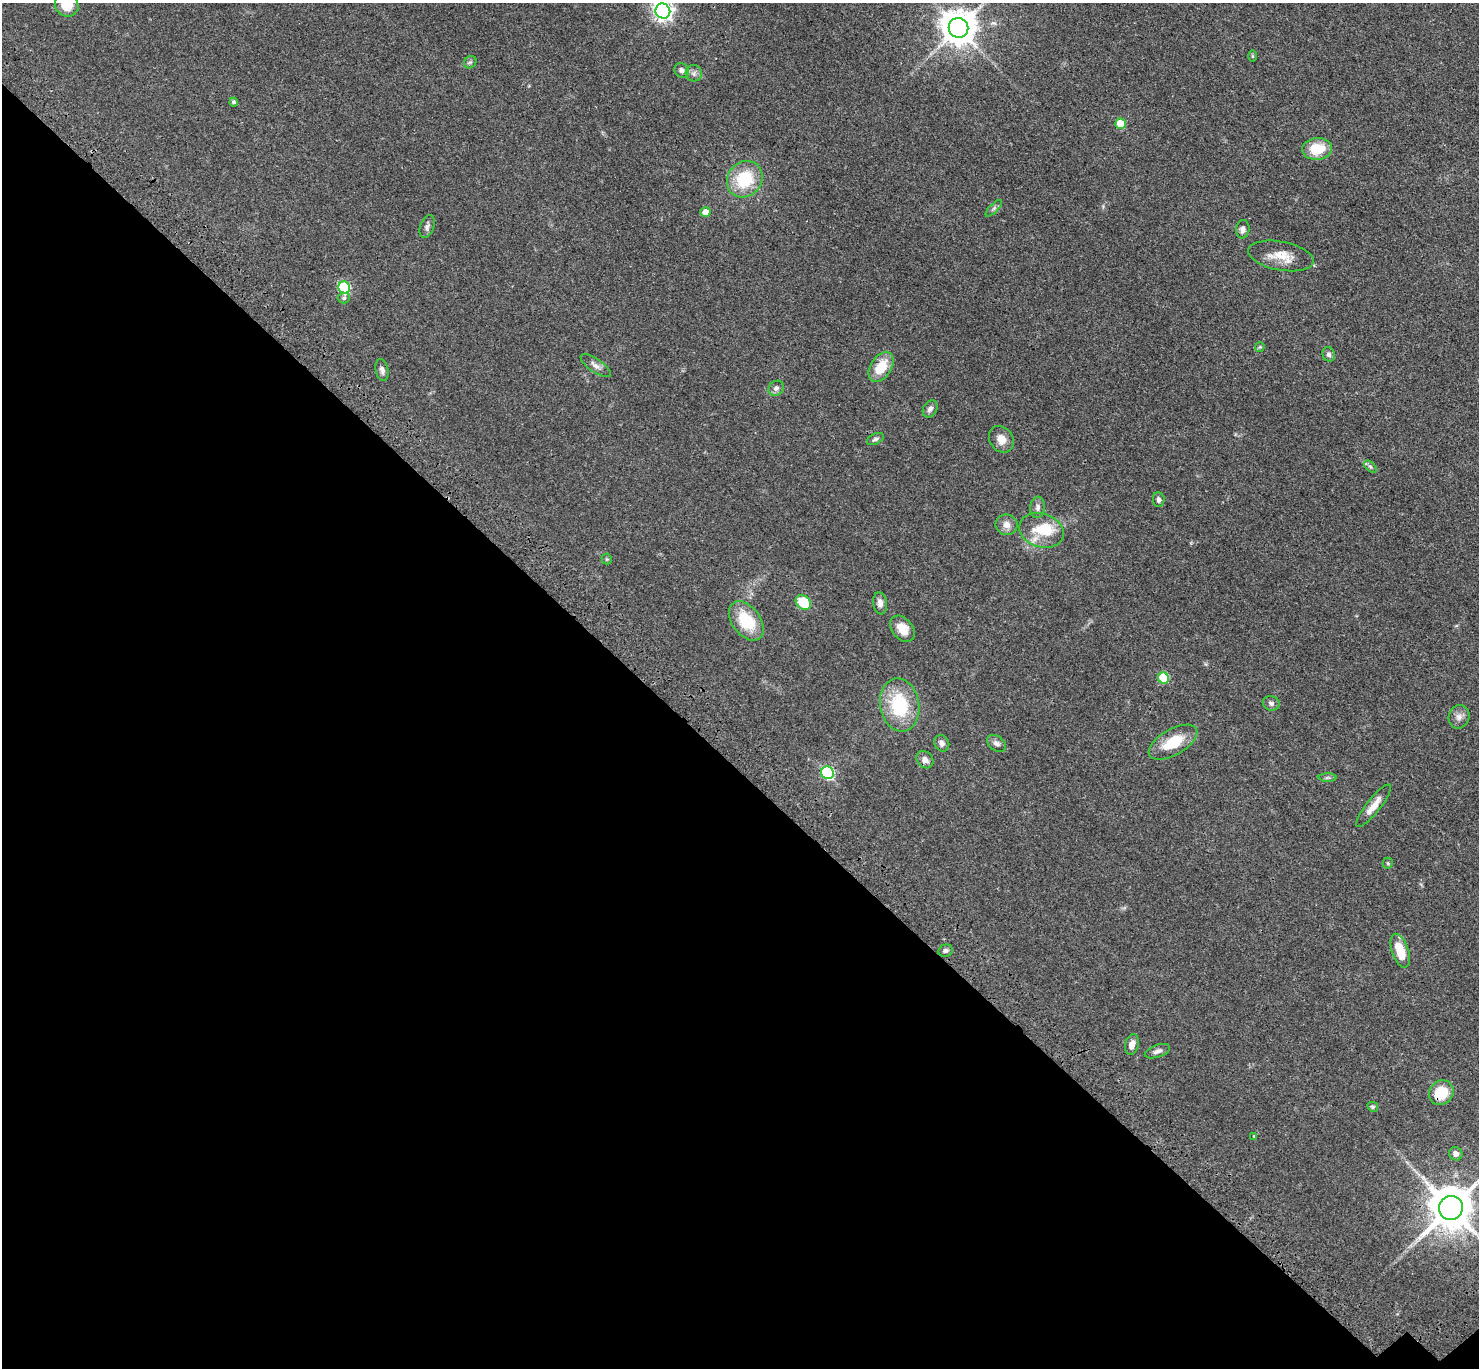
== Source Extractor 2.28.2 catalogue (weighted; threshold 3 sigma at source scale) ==
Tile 14 of 4 x 4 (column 2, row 4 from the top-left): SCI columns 1579-3055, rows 395-1760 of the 6111 x 6111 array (HDU 1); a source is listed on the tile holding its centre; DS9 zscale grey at full resolution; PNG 1481 x 1370 px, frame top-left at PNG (2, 3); each listed source drawn as its Kron ellipse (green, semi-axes under 4 px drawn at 4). Shown black and unused: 44% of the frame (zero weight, under 3 of 4 exposures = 6% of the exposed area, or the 3 px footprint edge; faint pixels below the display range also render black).
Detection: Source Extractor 2.28.2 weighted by HDU 2 'WHT'; one run over the whole footprint, this tile lists its part. Background 0.0395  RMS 0.0055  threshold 0.0245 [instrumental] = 3 sigma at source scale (4.5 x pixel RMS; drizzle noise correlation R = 1.50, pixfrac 1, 0.05/0.05 arcsec/px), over >= 5 px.
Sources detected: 61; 1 inside a brighter object's white glare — neither listed nor drawn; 2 inside a brighter listed object's ellipse — not listed separately; the other 58 listed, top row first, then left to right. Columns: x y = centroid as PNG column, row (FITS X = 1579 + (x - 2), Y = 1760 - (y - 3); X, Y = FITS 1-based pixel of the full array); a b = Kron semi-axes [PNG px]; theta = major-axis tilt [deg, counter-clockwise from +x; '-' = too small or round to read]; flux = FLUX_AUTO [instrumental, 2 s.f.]
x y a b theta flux
67 5 12 11 - 11
663 11 7 7 - 250
959 28 10 9 - 1200
1252 56 6 4 -90 0.61
470 62 7 5 42 1
682 70 8 7 - 2.3
694 73 8 8 - 2
234 102 4 4 - 1.3
1121 124 5 5 - 12
1317 149 15 11 5 15
745 179 19 17 49 25
994 208 10 4 45 1.3
705 212 5 5 - 4.8
427 227 12 7 71 2.2
1243 229 9 6 83 2.4
1281 256 33 14 -11 10
344 288 6 5 - 44
344 298 6 5 - 1
1260 347 5 4 - 0.61
1329 354 7 6 - 1.6
596 366 18 6 -35 2.9
881 367 16 10 57 13
382 370 11 6 -77 1.9
776 388 8 7 - 2.1
930 409 9 6 59 2.1
875 439 9 5 27 1.3
1001 439 14 11 -54 5.5
1370 467 7 4 -43 0.96
1159 500 7 6 - 1.4
1038 507 11 7 83 2.1
1006 525 11 10 - 3.8
1042 530 23 17 -17 15
607 559 5 5 - 0.63
803 602 8 6 -39 17
880 603 11 7 -83 2.9
746 621 22 14 -53 21
902 629 15 10 -49 6.7
1163 678 5 5 - 25
1271 703 8 7 - 1.5
900 705 27 19 -80 31
1459 717 12 10 70 3.1
1173 742 27 13 30 16
942 743 8 7 - 2.2
996 743 11 7 -37 2.3
925 760 9 7 -50 3.3
827 773 6 6 - 67
1327 778 9 4 1 0.99
1374 806 26 7 52 6
1388 863 5 5 - 0.69
945 951 7 6 - 1.5
1400 951 18 8 -71 12
1132 1045 10 6 75 3.6
1157 1051 13 6 19 2.2
1441 1093 13 11 48 16
1373 1107 5 4 - 0.8
1254 1136 4 4 - 0.46
1456 1154 7 6 - 2.4
1451 1208 12 11 - 2300
Overlapping masked pixels (flux is a lower limit): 2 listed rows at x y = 1441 1093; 1451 1208
Isophote crosses this tile's border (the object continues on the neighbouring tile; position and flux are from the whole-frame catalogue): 3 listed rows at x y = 67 5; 663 11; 1451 1208